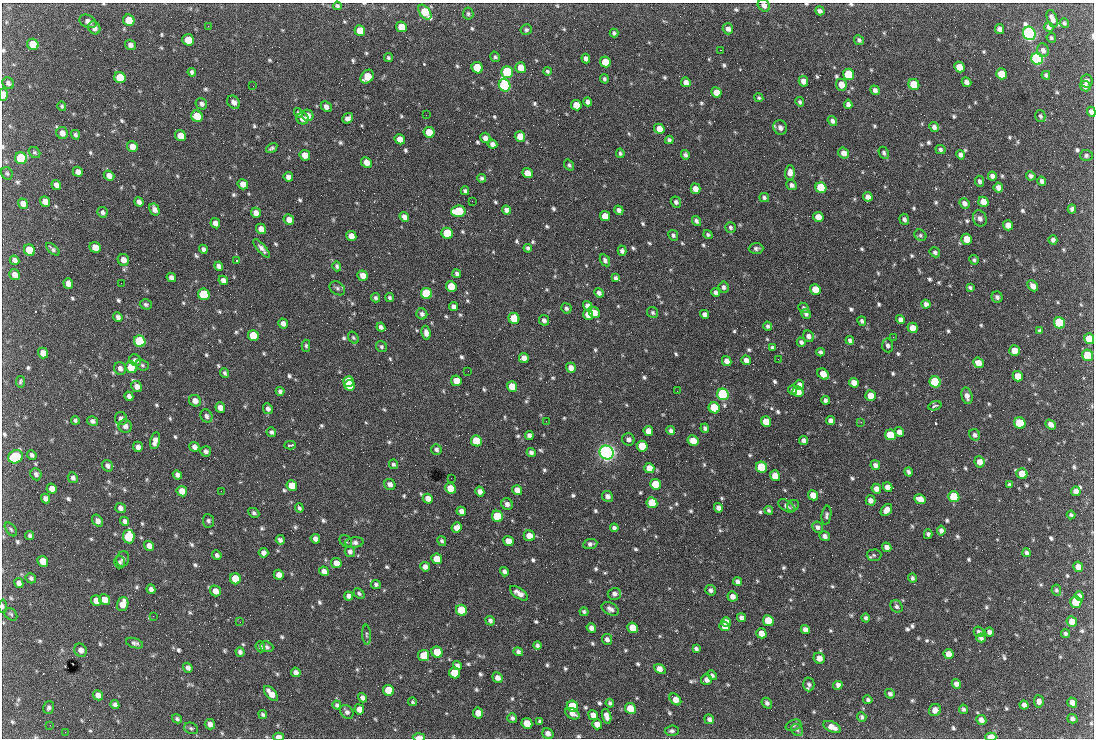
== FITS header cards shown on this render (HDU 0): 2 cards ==
NAXIS1  =                 1092 /fastest changing axis
NAXIS2  =                  736 /next to fastest changing axis

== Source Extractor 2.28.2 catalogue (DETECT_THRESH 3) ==
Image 1092 x 736 px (HDU 0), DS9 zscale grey, 1 PNG px = 1 image px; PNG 1096 x 740 px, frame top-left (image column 1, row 736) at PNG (2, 3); each listed source drawn as its Kron ellipse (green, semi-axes under 4 px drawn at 4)
Background 1720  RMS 39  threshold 116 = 3 sigma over >= 5 px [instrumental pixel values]
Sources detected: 810; of the 810, the 500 brightest by FLUX_AUTO listed and drawn (310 fainter detections omitted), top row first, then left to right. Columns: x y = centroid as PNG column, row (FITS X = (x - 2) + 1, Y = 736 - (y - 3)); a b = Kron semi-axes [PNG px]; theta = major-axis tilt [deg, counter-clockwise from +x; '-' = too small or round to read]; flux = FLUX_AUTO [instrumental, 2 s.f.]
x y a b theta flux
764 5 7 5 -42 1.4e+04
337 6 4 4 - 5.3e+03
820 11 5 4 - 7.6e+03
425 12 8 5 -51 8.6e+04
468 14 6 5 - 4.9e+03
1052 19 9 5 -70 1.6e+04
129 20 6 5 - 7.4e+04
88 21 9 6 -27 1.1e+04
1064 23 5 4 - 5.5e+03
208 26 2 2 - 5.1e+03
401 27 5 5 - 5.2e+04
1049 27 5 4 - 8.5e+03
94 28 7 5 -55 1.2e+04
728 29 5 5 - 1.1e+04
1000 29 5 4 - 1.3e+04
526 30 6 5 - 5.5e+03
360 31 5 5 - 5.6e+04
614 33 4 4 - 5.2e+03
1029 33 7 6 - 1.2e+06
1051 38 5 4 - 4.9e+03
188 40 6 5 - 4.8e+04
859 40 5 4 - 6.0e+03
33 44 6 5 - 7.5e+04
130 45 5 5 - 1.1e+04
721 50 2 2 - 6.1e+03
1043 50 7 6 - 1.1e+04
495 57 5 4 - 4.7e+03
388 58 4 4 - 5.1e+03
586 58 5 4 - 9.8e+03
1037 59 6 5 - 8.0e+05
605 62 5 5 - 5.9e+04
959 67 5 5 - 5.6e+04
477 68 6 5 - 1.6e+05
521 68 5 5 - 3.8e+04
547 71 4 4 - 4.7e+03
192 72 4 4 - 6.7e+03
507 72 6 6 - 2.7e+05
849 74 6 5 - 2.0e+05
1001 74 5 5 - 5.9e+04
1046 75 4 4 - 5.7e+03
367 77 7 6 - 5.1e+04
120 78 6 5 - 7.7e+04
604 79 5 4 - 5.4e+03
803 81 5 4 - 2.0e+04
1087 81 6 6 - 1.3e+04
686 82 5 4 - 1.6e+04
966 82 5 4 - 1.1e+04
8 83 6 5 - 8.1e+03
914 84 6 5 - 9.2e+04
505 85 6 5 - 5.7e+05
841 85 6 5 - 2.7e+04
253 86 2 2 - 1.9e+04
1085 86 6 5 - 9.4e+03
875 90 5 4 - 1.0e+04
716 92 5 5 - 3.2e+04
3 95 6 4 90 2.7e+04
759 98 4 4 - 4.7e+03
234 102 7 6 - 1.3e+04
588 102 5 4 - 8.8e+03
800 102 5 4 - 5.0e+03
201 104 6 5 - 7.9e+03
848 104 5 4 - 9.9e+03
576 105 5 5 - 4.2e+04
62 106 5 4 - 4.7e+03
326 107 6 5 - 1.3e+04
1091 112 5 4 - 1.1e+04
298 113 5 4 - 4.8e+03
308 115 6 5 - 2.0e+04
426 115 2 2 - 6.0e+03
197 116 6 5 - 6.3e+04
1040 116 6 5 - 4.9e+03
348 118 6 5 - 1.4e+04
302 119 6 5 - 1.3e+04
832 121 5 4 - 8.5e+03
934 127 5 4 - 9.2e+03
780 128 7 6 - 1.2e+04
659 129 5 5 - 3.0e+04
429 132 5 5 - 5.1e+04
62 133 6 5 - 1.5e+04
75 135 5 4 - 5.9e+03
180 136 6 5 - 3.9e+04
520 136 5 5 - 3.4e+04
485 138 5 5 - 1.2e+04
400 139 5 5 - 2.6e+04
669 140 4 4 - 6.2e+03
492 144 5 4 - 1.1e+04
132 146 5 5 - 2.1e+04
272 148 6 3 34 5.5e+03
940 149 5 4 - 6.3e+03
34 152 6 5 - 5.0e+03
620 153 5 4 - 4.9e+03
844 153 5 5 - 1.7e+04
884 153 6 4 -64 5.2e+03
305 155 5 5 - 2.7e+04
685 155 5 4 - 6.9e+03
961 155 5 4 - 8.5e+03
1086 155 6 5 - 6.4e+03
21 158 6 5 - 2.6e+05
366 162 6 5 - 2.3e+04
569 165 6 4 -53 4.7e+03
78 172 5 5 - 1.5e+04
790 172 7 5 89 1.5e+04
7 173 6 5 - 5.1e+03
527 173 5 5 - 2.9e+04
109 176 5 4 - 1.6e+04
992 176 4 4 - 9.5e+03
1031 176 5 4 - 7.5e+03
288 177 5 4 - 1.3e+04
482 178 4 3 - 6.0e+03
979 181 5 4 - 6.8e+03
1042 181 5 4 - 7.5e+03
243 184 5 5 - 2.0e+04
56 185 5 4 - 1.1e+04
792 185 5 4 - 7.8e+03
821 188 6 5 - 1.5e+05
998 188 5 4 - 1.3e+04
695 189 5 5 - 1.8e+04
465 191 4 3 - 5.3e+03
764 197 5 4 - 5.4e+03
868 197 5 4 - 1.3e+04
45 201 5 5 - 1.9e+04
472 201 2 2 - 6.6e+03
139 202 5 4 - 1.1e+04
676 202 5 5 - 7.4e+03
983 202 5 5 - 2.4e+04
964 203 5 4 - 1.1e+04
23 204 5 5 - 1.9e+04
154 209 6 4 -60 1.3e+04
1072 209 4 4 - 7.1e+03
506 210 5 4 - 1.1e+04
619 210 5 4 - 1.1e+04
458 211 7 5 4 1.6e+05
102 212 5 5 - 8.0e+03
256 213 5 4 - 1.8e+04
605 216 5 5 - 3.2e+04
404 217 5 4 - 1.3e+04
818 217 5 5 - 3.2e+04
980 218 8 6 -68 1.0e+04
904 219 6 5 - 7.2e+03
289 220 5 5 - 1.8e+04
696 221 5 4 - 6.3e+03
215 223 5 4 - 1.7e+04
1008 225 5 5 - 2.6e+04
730 227 5 5 - 5.7e+03
261 229 5 4 - 2.2e+04
447 233 6 5 - 1.5e+05
708 234 5 4 - 5.3e+03
673 235 5 4 - 5.7e+03
920 235 6 5 - 4.9e+03
351 236 5 5 - 2.5e+04
967 239 5 5 - 5.5e+04
1053 240 4 4 - 7.9e+03
95 247 6 5 - 3.2e+04
528 248 4 4 - 5.6e+03
756 248 7 5 3 7.2e+03
53 249 8 4 -42 6.3e+03
203 249 5 4 - 8.9e+03
262 249 12 4 -49 1.1e+04
29 250 6 5 - 9.9e+04
622 251 5 4 - 8.5e+03
935 252 5 4 - 6.0e+03
15 260 5 4 - 9.7e+03
123 260 6 5 - 1.9e+04
605 260 6 4 -59 7.9e+03
974 260 5 4 - 5.2e+03
236 261 3 2 - 1.2e+05
219 266 5 4 - 9.4e+03
337 266 5 4 - 5.7e+03
457 274 4 4 - 6.4e+03
14 275 5 5 - 1.7e+04
363 276 5 5 - 2.1e+04
171 277 5 4 - 9.9e+03
615 278 4 3 - 5.7e+03
223 280 5 4 - 1.2e+04
68 283 5 4 - 1.7e+04
121 283 2 2 - 8.6e+03
451 286 5 5 - 5.5e+04
1033 286 6 4 -47 1.5e+04
723 287 6 5 - 6.6e+03
970 287 4 3 - 4.9e+03
337 288 8 6 -37 6.7e+03
815 289 5 5 - 4.1e+04
715 292 4 4 - 7.4e+03
426 293 6 5 - 2.5e+05
599 293 5 4 - 9.1e+03
204 294 6 5 - 2.1e+05
390 297 4 4 - 5.3e+03
997 297 5 5 - 7.6e+03
376 298 5 4 - 6.0e+03
146 304 6 5 - 6.1e+03
926 304 4 4 - 9.9e+03
588 306 5 4 - 1.6e+04
454 307 5 4 - 1.1e+04
566 308 5 5 - 6.4e+03
804 308 6 4 -41 6.2e+03
653 312 6 5 - 4.8e+03
594 313 6 5 - 2.9e+04
422 314 5 5 - 7.8e+03
704 314 5 4 - 9.2e+03
806 314 5 5 - 6.2e+03
588 315 5 5 - 2.5e+04
118 317 5 4 - 8.1e+03
514 318 6 5 - 8.5e+04
900 319 5 4 - 1.1e+04
544 320 5 5 - 9.2e+03
862 321 5 4 - 5.7e+03
283 323 5 4 - 1.2e+04
1059 323 6 5 - 2.5e+05
768 326 4 4 - 6.4e+03
381 327 4 4 - 8.2e+03
913 328 5 5 - 2.7e+04
1039 331 4 3 - 5.6e+03
426 333 7 4 -83 1.2e+04
253 336 6 5 - 8.8e+04
808 336 6 5 - 1.1e+04
893 337 2 2 - 1.5e+04
353 338 6 4 -50 4.8e+03
1089 339 5 5 - 4.3e+04
850 340 4 4 - 6.0e+03
140 341 6 5 - 3.1e+05
801 342 5 4 - 7.0e+03
888 345 7 5 -84 7.4e+03
306 346 6 4 -87 5.2e+03
381 347 6 5 - 4.8e+03
772 348 4 3 - 5.1e+03
1015 351 5 5 - 3.4e+04
821 352 4 4 - 6.5e+03
43 353 5 5 - 2.6e+04
1088 355 6 5 - 9.3e+04
524 358 5 4 - 1.8e+04
778 359 2 2 - 8.8e+03
135 360 6 5 - 9.1e+03
746 360 5 4 - 1.5e+04
727 361 5 4 - 1.6e+04
978 363 5 5 - 2.4e+04
142 365 7 5 -17 4.8e+03
131 367 6 5 - 1.1e+05
120 368 6 6 - 1.1e+04
571 368 5 5 - 1.9e+04
468 371 2 2 - 5.5e+03
225 373 5 4 - 5.4e+03
823 374 6 5 - 3.5e+04
1018 376 5 5 - 3.4e+04
349 381 5 5 - 7.5e+04
456 381 5 5 - 3.8e+04
21 382 6 4 82 5.8e+03
935 382 6 5 - 2.7e+05
854 383 5 4 - 2.3e+04
349 385 5 5 - 8.3e+04
799 385 5 4 - 1.3e+04
137 386 5 5 - 1.4e+04
512 387 5 5 - 4.6e+04
793 390 4 3 - 6.3e+03
280 391 4 4 - 6.9e+03
677 391 2 2 - 5.7e+03
798 392 6 5 - 2.7e+04
723 394 6 5 - 6.8e+05
129 396 5 4 - 9.8e+03
870 396 5 5 - 3.3e+04
967 396 8 5 -74 1.2e+04
825 400 4 4 - 8.0e+03
195 401 6 5 - 1.7e+04
935 406 7 3 19 5.6e+03
220 408 5 4 - 2.0e+04
714 408 6 5 - 1.7e+05
268 409 5 5 - 8.3e+03
206 416 7 5 -58 8.4e+03
121 419 6 6 - 1.0e+04
75 420 4 4 - 6.0e+03
831 420 5 4 - 1.1e+04
92 421 5 5 - 8.4e+03
546 421 2 2 - 6.5e+03
766 421 5 5 - 3.8e+04
861 422 3 2 - 7.7e+03
1020 423 6 5 - 9.8e+04
1051 424 6 4 -37 1.2e+04
125 426 7 6 - 1.0e+04
705 428 5 4 - 7.1e+03
671 430 4 4 - 7.2e+03
648 431 5 5 - 2.3e+04
271 432 5 5 - 7.5e+03
899 432 5 4 - 1.2e+04
529 435 4 4 - 9.9e+03
890 435 5 5 - 9.4e+04
975 435 6 5 - 7.6e+03
628 439 6 6 - 9.8e+03
155 441 8 5 77 1.8e+04
476 441 5 5 - 1.3e+05
693 441 5 5 - 3.4e+04
803 441 4 4 - 9.5e+03
290 445 6 3 3 7.9e+03
642 446 5 5 - 1.1e+05
138 447 5 4 - 1.0e+04
194 447 5 4 - 1.2e+04
436 449 5 5 - 7.2e+03
206 451 5 5 - 8.4e+03
607 452 7 6 - 1.6e+06
531 453 5 4 - 8.2e+03
32 455 5 4 - 6.7e+03
15 457 7 6 - 2.0e+05
980 462 5 5 - 2.1e+04
393 464 5 4 - 5.3e+03
875 465 5 4 - 9.3e+03
107 466 6 5 - 9.6e+03
761 467 6 5 - 1.6e+05
649 468 5 5 - 2.9e+04
908 472 5 3 - 6.4e+03
36 474 6 5 - 7.8e+03
1022 474 6 5 - 4.4e+04
177 475 5 4 - 9.5e+03
775 476 5 5 - 3.7e+04
73 478 5 5 - 8.0e+03
451 478 2 2 - 4.7e+03
390 484 6 5 - 1.1e+04
656 484 5 5 - 1.2e+05
292 485 5 5 - 4.3e+04
1009 485 4 4 - 5.1e+03
888 487 5 4 - 1.7e+04
450 488 5 5 - 5.9e+04
52 489 5 5 - 2.0e+04
876 489 5 4 - 1.3e+04
517 490 5 5 - 2.0e+04
182 491 5 5 - 2.5e+04
221 491 2 2 - 7.1e+03
1076 491 5 5 - 1.4e+04
480 492 5 4 - 1.3e+04
813 495 5 5 - 3.0e+04
607 496 5 5 - 1.1e+04
954 497 5 5 - 1.5e+05
46 498 5 4 - 1.1e+04
428 499 5 4 - 1.8e+04
920 499 6 5 - 2.4e+04
871 500 5 4 - 1.3e+04
652 503 5 5 - 9.2e+04
507 504 6 5 - 1.2e+04
786 506 9 5 -32 8.2e+03
793 506 6 5 - 5.3e+03
120 508 5 5 - 1.0e+04
299 508 5 3 - 5.3e+03
718 508 5 4 - 1.1e+04
769 510 4 3 - 5.2e+03
886 510 7 5 51 1.7e+04
461 511 5 4 - 1.3e+04
254 513 6 4 -29 5.3e+03
826 515 9 5 82 6.2e+03
1071 515 4 3 - 5.2e+03
497 516 6 5 - 1.8e+05
98 521 6 4 -55 1.2e+04
125 521 5 4 - 8.6e+03
208 521 6 5 - 6.1e+03
456 527 5 5 - 1.7e+04
817 527 6 5 - 8.2e+03
614 528 4 4 - 6.8e+03
11 529 8 4 -53 4.9e+03
941 531 5 4 - 9.4e+03
928 534 5 4 - 6.7e+03
30 535 4 3 - 5.6e+03
529 536 6 5 - 3.2e+04
825 536 5 5 - 9.9e+03
129 537 7 5 -83 1.7e+05
315 539 5 4 - 1.2e+04
280 540 5 4 - 9.1e+03
346 541 7 5 -44 4.7e+03
442 541 5 4 - 5.0e+03
508 541 5 5 - 3.1e+04
354 543 9 5 6 8.9e+03
590 544 7 5 10 7.8e+03
149 546 5 5 - 1.5e+04
887 547 5 4 - 1.3e+04
350 552 5 5 - 7.8e+03
263 553 5 4 - 1.2e+04
1026 553 4 4 - 7.3e+03
217 555 5 4 - 6.4e+03
874 555 7 5 1 4.9e+03
123 559 8 6 77 7.3e+03
437 559 5 5 - 4.6e+04
43 561 6 5 - 4.3e+04
120 562 6 5 - 5.5e+03
336 563 5 5 - 2.0e+04
425 567 5 5 - 1.3e+04
1078 567 5 5 - 1.9e+04
324 571 5 4 - 1.6e+04
504 572 5 4 - 8.7e+03
279 575 5 5 - 1.8e+04
31 578 5 5 - 6.6e+03
912 578 4 3 - 6.0e+03
235 579 6 5 - 8.6e+04
738 582 4 4 - 9.1e+03
19 583 5 4 - 1.2e+04
376 584 5 4 - 6.2e+03
151 589 5 4 - 9.5e+03
711 590 6 5 - 7.7e+03
1056 590 6 4 -81 4.8e+03
215 591 5 5 - 2.3e+04
519 593 10 5 -35 1.8e+04
359 594 6 4 -42 5.4e+03
614 594 6 6 - 1.0e+04
349 596 5 4 - 1.0e+04
732 596 5 5 - 1.4e+04
1079 596 5 4 - 1.1e+04
104 600 6 5 - 2.5e+04
96 601 5 5 - 2.8e+04
1076 602 6 5 - 1.2e+05
123 604 7 5 72 3.0e+04
3 606 6 3 -87 4.7e+03
896 606 6 5 - 6.9e+03
610 609 9 6 -28 1.1e+04
461 610 6 5 - 1.2e+05
584 612 4 4 - 5.3e+03
11 614 7 5 -44 4.9e+03
153 616 2 2 - 5.9e+03
741 618 5 4 - 1.0e+04
866 618 4 4 - 6.1e+03
490 621 5 4 - 7.4e+03
768 621 5 5 - 6.4e+04
1072 621 5 5 - 2.5e+04
240 622 2 2 - 5.1e+03
726 622 5 5 - 1.9e+04
725 626 5 4 - 2.1e+04
591 628 5 4 - 1.3e+04
633 628 5 5 - 7.7e+04
805 629 4 4 - 1.1e+04
979 632 5 5 - 7.0e+03
989 632 4 4 - 8.7e+03
761 633 5 5 - 2.3e+04
1066 634 4 4 - 5.7e+03
367 635 10 4 -86 5.9e+03
981 638 4 4 - 6.6e+03
607 639 5 5 - 9.3e+03
135 643 9 4 -18 7.5e+03
537 645 4 3 - 6.0e+03
260 647 5 4 - 6.0e+03
267 647 6 5 - 5.8e+03
696 649 4 4 - 6.4e+03
81 650 7 6 - 1.4e+04
240 652 4 4 - 8.3e+03
437 652 5 5 - 6.1e+04
518 652 5 4 - 6.8e+03
949 654 5 4 - 2.0e+04
424 655 5 5 - 5.4e+04
819 658 6 5 - 2.0e+04
457 666 5 4 - 9.4e+03
188 668 5 4 - 8.6e+03
660 669 6 4 -29 2.4e+04
296 672 5 4 - 1.1e+04
455 673 6 5 - 9.7e+04
712 675 5 4 - 5.9e+03
497 678 5 5 - 1.3e+04
706 680 5 5 - 1.3e+04
809 684 7 5 89 7.8e+03
956 684 5 4 - 1.3e+04
838 685 5 4 - 1.6e+04
389 690 6 5 - 8.5e+04
271 694 9 4 -48 2.6e+04
890 694 5 4 - 7.1e+03
98 695 5 4 - 1.5e+04
362 698 5 4 - 8.4e+03
675 699 7 4 -45 2.6e+04
868 700 4 4 - 5.7e+03
1039 701 6 5 - 1.1e+04
413 702 5 4 - 4.7e+03
610 703 4 4 - 5.5e+03
767 703 6 4 -49 6.4e+03
1072 703 5 4 - 1.5e+04
115 705 4 4 - 9.2e+03
337 705 4 4 - 5.0e+03
1024 705 4 4 - 1.0e+04
572 706 6 5 - 1.1e+05
49 708 6 5 - 6.3e+03
630 708 5 5 - 5.9e+04
359 709 5 4 - 1.9e+04
963 709 5 4 - 5.2e+03
935 710 6 6 - 1.3e+04
347 712 8 6 -51 9.2e+03
478 713 5 5 - 3.0e+04
263 714 4 3 - 5.3e+03
572 714 7 5 -29 1.4e+04
593 715 5 4 - 2.1e+04
607 716 7 4 -74 1.5e+04
862 717 5 4 - 5.6e+03
512 718 5 4 - 6.7e+03
177 719 5 4 - 5.2e+03
709 719 5 4 - 7.8e+03
1072 719 5 4 - 7.5e+03
981 720 5 5 - 1.3e+04
540 721 4 4 - 5.6e+03
527 723 5 5 - 4.3e+04
210 724 5 5 - 1.4e+04
597 724 5 4 - 2.1e+04
50 725 2 2 - 5.1e+03
793 725 8 5 20 5.0e+03
832 727 9 5 -25 2.3e+04
191 728 7 5 -26 5.3e+03
797 730 6 5 - 5.5e+03
672 731 7 5 3 6.5e+03
65 732 2 2 - 1.0e+04
548 733 6 5 - 1.5e+04
279 737 5 3 - 2.5e+04
419 737 6 3 1 3.4e+04
991 737 5 4 - 5.1e+04
At the frame edge (FLAGS 8, measured only in part): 7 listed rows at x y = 764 5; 3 95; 1091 112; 3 606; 279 737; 419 737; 991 737
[310 fainter detections neither listed nor drawn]